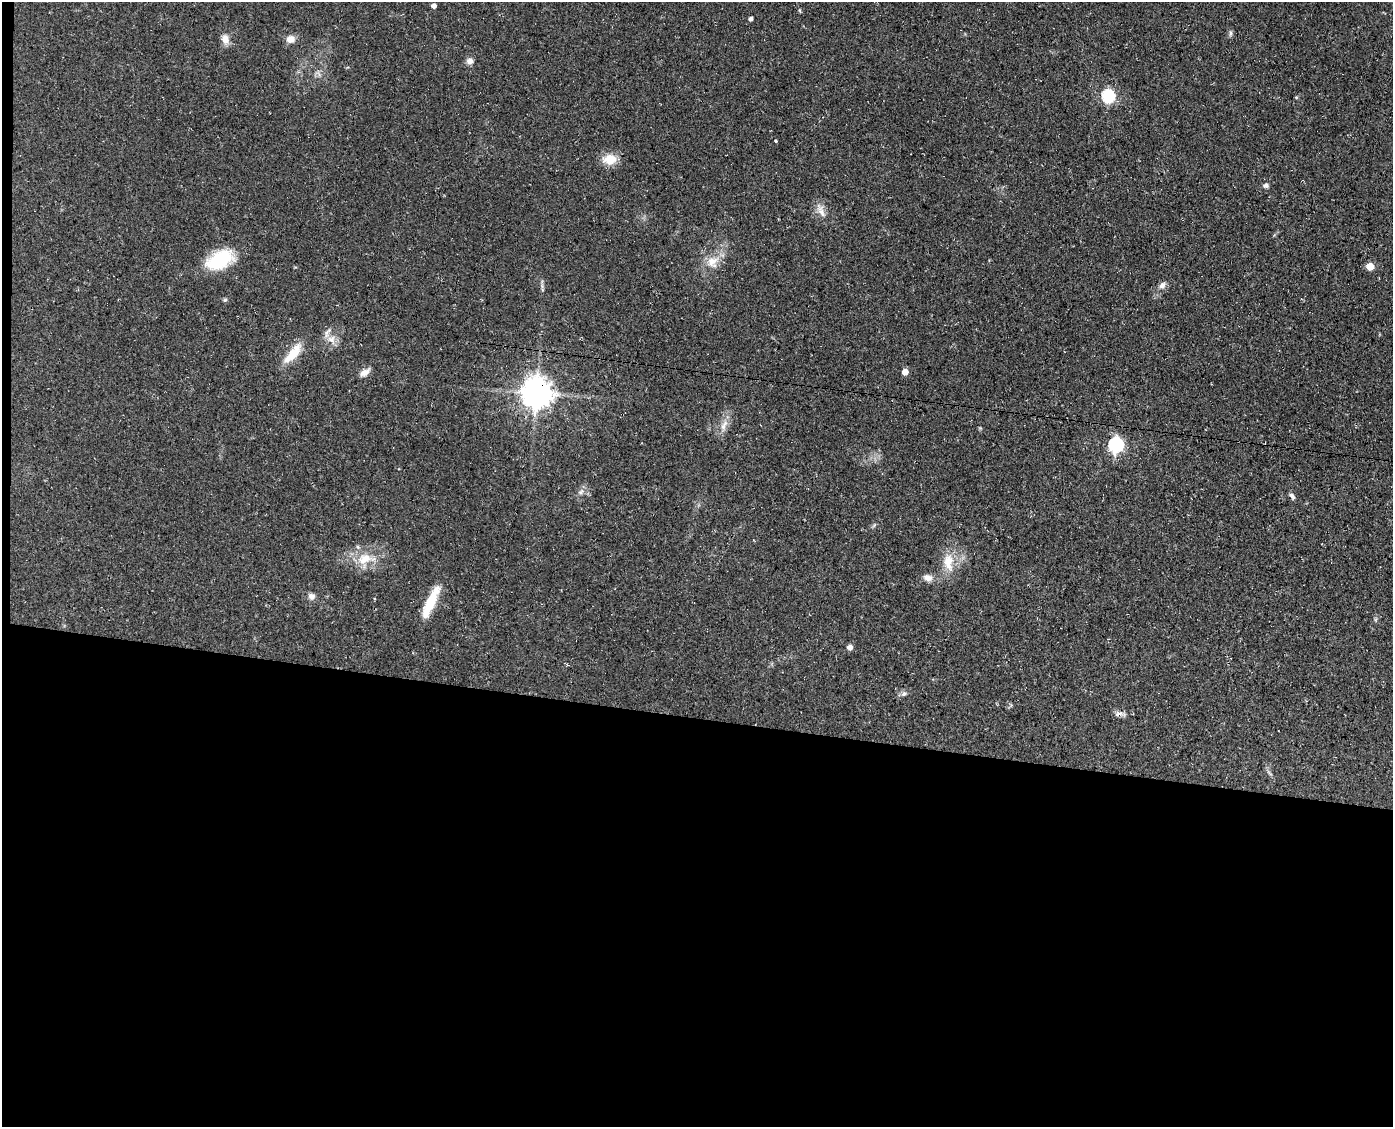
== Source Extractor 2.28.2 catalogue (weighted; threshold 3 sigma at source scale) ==
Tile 10 of 3 x 4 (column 1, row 4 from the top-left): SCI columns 286-1676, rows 1-1125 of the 4597 x 4502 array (HDU 1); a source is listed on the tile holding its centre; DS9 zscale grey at full resolution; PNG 1395 x 1129 px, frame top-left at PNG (2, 2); no overlay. Shown black and unused: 37% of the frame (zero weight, under 3 of 4 exposures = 4% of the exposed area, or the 3 px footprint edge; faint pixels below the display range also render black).
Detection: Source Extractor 2.28.2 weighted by HDU 2 'WHT'; one run over the whole footprint, this tile lists its part. Background 0.15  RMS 0.0077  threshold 0.0346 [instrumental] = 3 sigma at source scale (4.5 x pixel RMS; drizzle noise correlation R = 1.50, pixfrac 1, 0.05/0.05 arcsec/px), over >= 5 px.
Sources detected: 37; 2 inside a brighter listed object's ellipse — not listed separately; the other 35 listed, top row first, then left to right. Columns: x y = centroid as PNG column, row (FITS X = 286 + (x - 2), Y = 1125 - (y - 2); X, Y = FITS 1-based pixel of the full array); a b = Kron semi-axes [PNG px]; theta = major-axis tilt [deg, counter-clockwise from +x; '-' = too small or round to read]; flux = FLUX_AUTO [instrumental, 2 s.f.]
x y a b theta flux
433 6 5 4 - 3.6
750 19 4 3 - 2.5
1230 33 8 4 82 1.6
225 39 12 9 -68 6
290 39 10 9 - 5.4
470 61 8 8 - 3.7
1108 96 6 6 - 100
1296 97 5 3 - 0.76
776 141 3 3 - 2.7
610 159 14 11 7 14
1266 185 6 5 - 2.3
821 212 17 8 -60 6.2
220 260 31 17 25 42
712 262 17 16 - 13
1370 266 6 6 - 12
1162 285 11 7 48 3.7
225 300 6 5 - 1.2
331 339 14 11 -50 7
293 353 33 11 50 15
365 372 13 7 31 4.9
905 372 5 5 - 8.5
536 393 9 9 - 1200
724 425 20 8 67 7.2
1115 445 7 6 - 160
581 492 10 6 50 3
1292 496 9 5 -46 2.2
365 559 28 15 10 19
948 562 27 15 -84 16
928 578 12 8 -12 5.1
311 596 9 8 - 3.3
431 602 33 10 66 23
850 647 5 5 - 4.4
904 694 7 7 - 2.3
1120 714 19 6 -8 3.6
1269 773 8 4 -53 1.6
Overlapping masked pixels (flux is a lower limit): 1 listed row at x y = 536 393